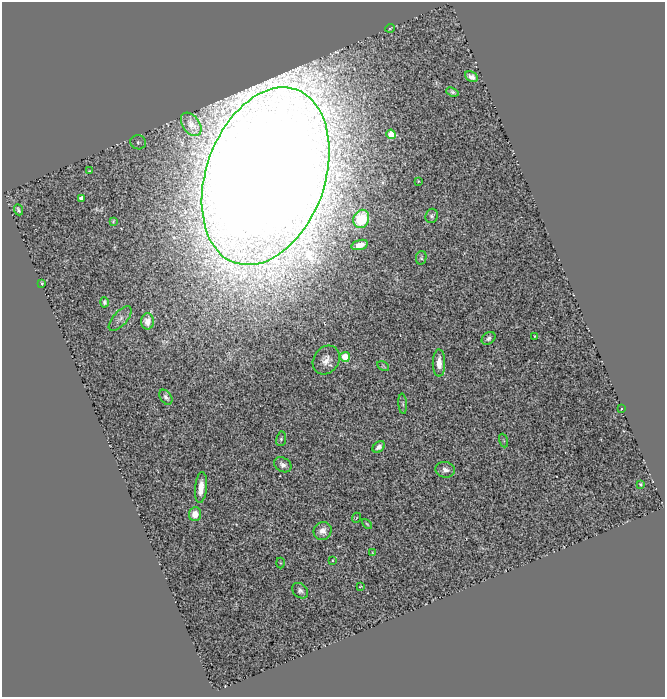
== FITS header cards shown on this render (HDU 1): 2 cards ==
NAXIS1  =                  663
NAXIS2  =                  695

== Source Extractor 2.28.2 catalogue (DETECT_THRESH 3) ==
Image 663 x 695 px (HDU 1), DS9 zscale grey, 1 PNG px = 1 image px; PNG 667 x 699 px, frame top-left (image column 1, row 695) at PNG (2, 2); each listed source drawn as its Kron ellipse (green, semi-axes under 4 px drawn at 4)
Background 0.894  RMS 0.094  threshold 0.283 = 3 sigma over >= 5 px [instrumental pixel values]
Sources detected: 45; all 45 listed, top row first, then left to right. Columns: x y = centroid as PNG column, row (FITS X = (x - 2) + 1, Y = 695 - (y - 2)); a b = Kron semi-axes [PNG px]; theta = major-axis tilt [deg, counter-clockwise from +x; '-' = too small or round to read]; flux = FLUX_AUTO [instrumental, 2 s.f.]
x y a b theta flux
390 28 5 3 - 5.6
471 77 7 5 -28 28
452 92 6 4 -21 16
191 124 13 8 -54 36
391 134 5 4 - 150
138 142 8 7 - 20
90 171 3 3 - 6.7
265 176 92 59 70 52000
418 181 4 3 - 5.2
81 198 4 4 - 42
18 210 5 3 - 11
432 216 7 6 - 14
361 219 9 7 65 160
113 221 4 3 - 6.5
360 245 8 5 16 51
421 258 7 5 79 12
42 283 3 2 - 6.5
104 302 5 4 - 13
120 319 15 7 48 29
147 321 8 6 87 53
535 336 3 2 - 5.8
488 338 7 5 36 18
345 357 5 5 - 170
326 360 15 12 53 66
439 363 14 6 -90 63
383 366 6 4 -30 8.1
166 397 8 5 -56 22
403 404 10 4 -86 11
622 408 3 2 - 6.6
281 439 7 5 80 12
504 441 7 3 -71 7.4
379 447 7 5 42 28
283 465 9 7 -32 26
445 470 9 7 -11 32
641 484 3 3 - 8.3
201 488 15 6 84 85
195 514 7 6 - 75
356 518 5 3 - 4.9
367 524 6 3 -45 7.3
323 531 9 8 - 49
373 553 4 3 - 5.1
333 560 4 3 - 4.5
280 563 5 3 - 5.4
360 587 3 2 - 5.1
300 591 9 6 -45 19